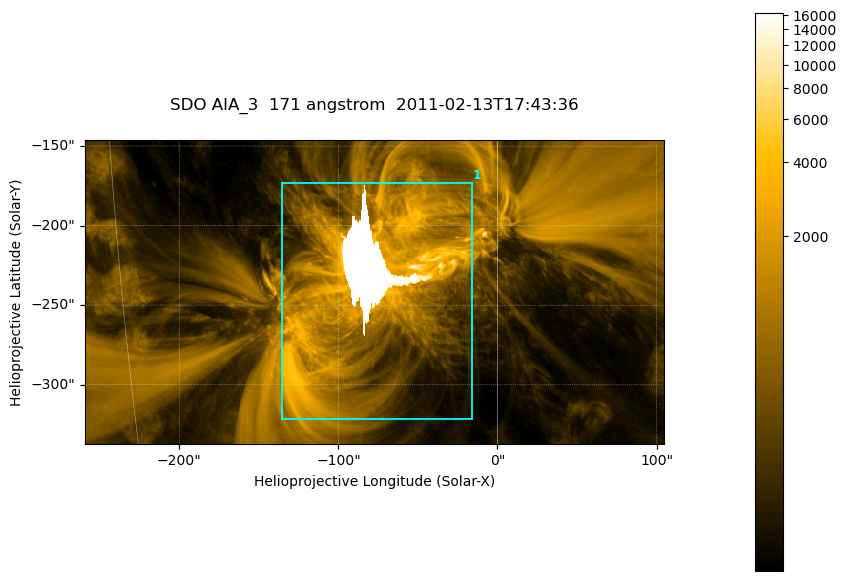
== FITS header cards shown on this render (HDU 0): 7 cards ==
TELESCOP= 'SDO     '           /
INSTRUME= 'AIA_3   '           /
WAVELNTH=                  171 /
WAVEUNIT= 'angstrom'           /
DATE-OBS= '2011-02-13T17:43:36.34' /
CTYPE1  = 'HPLN-TAN'           /
CTYPE2  = 'HPLT-TAN'           /

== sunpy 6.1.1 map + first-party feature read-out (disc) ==
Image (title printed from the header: SDO AIA_3  171 angstrom  2011-02-13T17:43:36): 607 x 318 px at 0.599 arcsec/px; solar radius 972 arcsec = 1622 px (partial field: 2.3% of the solar disc is inside the frame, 100% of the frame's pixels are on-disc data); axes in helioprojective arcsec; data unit not stated in the header (colour bar unlabelled)
Pointing: header CRPIX1/2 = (2056.06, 2043.72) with CRVAL1/2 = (0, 0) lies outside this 607 x 318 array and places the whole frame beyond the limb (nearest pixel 1.39 R_sun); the SolarSoft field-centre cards XCEN/YCEN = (-77.14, -241.7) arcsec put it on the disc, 1317 arcsec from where CRPIX/CRVAL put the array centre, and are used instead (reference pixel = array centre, CRVAL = XCEN/YCEN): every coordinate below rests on XCEN/YCEN
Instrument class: DISC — disc imager (sunpy class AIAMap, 171 A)
Bright regions (active regions / flare kernels): reference = the on-disc median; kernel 5 px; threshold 5 sigma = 1728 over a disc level ~340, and >= 1.15x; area >= 193 px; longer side >= 4 px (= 2.4 arcsec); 1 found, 1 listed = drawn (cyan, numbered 1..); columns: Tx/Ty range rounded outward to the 2 arcsec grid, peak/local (2 s.f.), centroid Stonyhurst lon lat
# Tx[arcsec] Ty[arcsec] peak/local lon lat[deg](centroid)
1 -136..-16 -322..-172 48 -5 -21